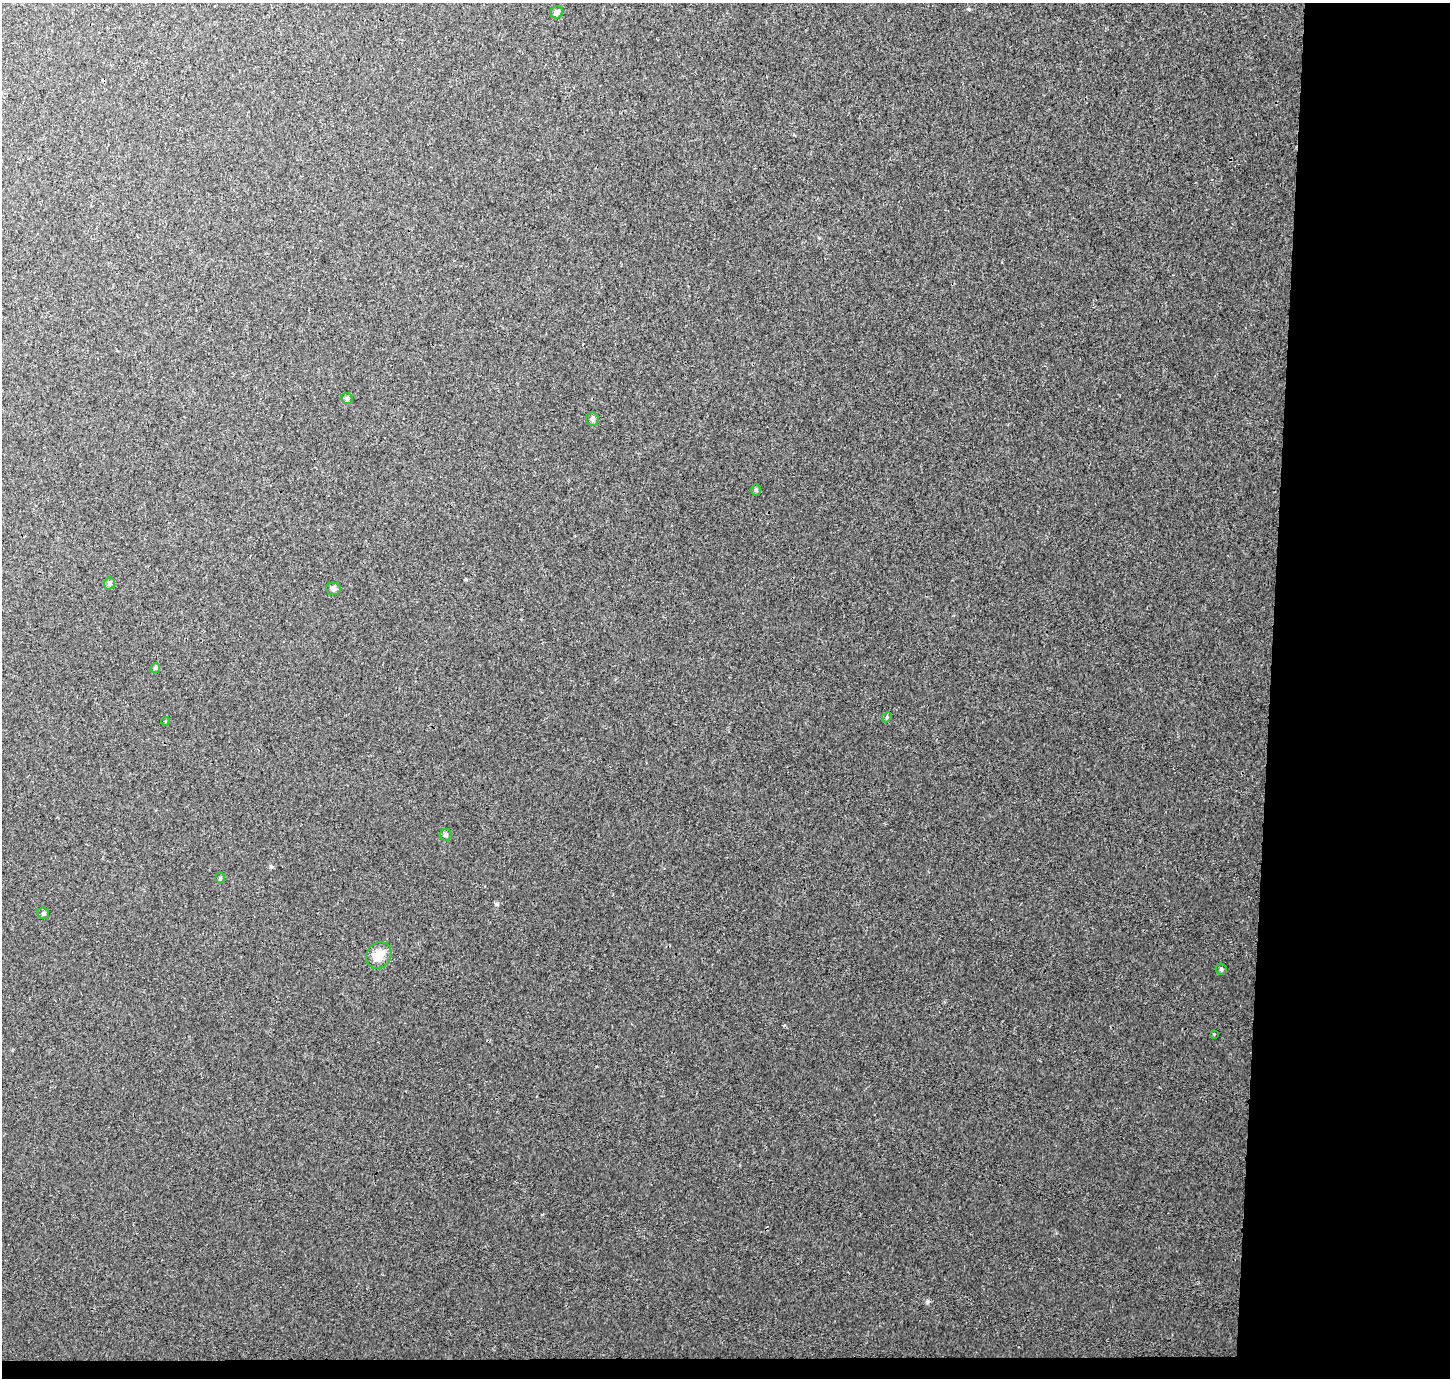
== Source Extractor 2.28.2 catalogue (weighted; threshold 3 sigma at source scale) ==
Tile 9 of 3 x 3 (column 3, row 3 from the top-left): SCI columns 2901-4348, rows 260-1635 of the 4359 x 4647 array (HDU 1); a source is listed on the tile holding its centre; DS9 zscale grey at full resolution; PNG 1452 x 1380 px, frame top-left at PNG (2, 3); each listed source drawn as its Kron ellipse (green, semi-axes under 4 px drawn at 4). Shown black and unused: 14% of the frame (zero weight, under 3 of 4 exposures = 4% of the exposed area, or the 3 px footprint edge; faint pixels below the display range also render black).
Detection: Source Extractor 2.28.2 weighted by HDU 2 'WHT'; one run over the whole footprint, this tile lists its part. Background 0.0037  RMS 0.0023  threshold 0.0104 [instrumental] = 3 sigma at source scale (4.5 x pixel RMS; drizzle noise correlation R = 1.50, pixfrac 1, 0.0396/0.0396 arcsec/px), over >= 5 px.
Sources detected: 15; all 15 listed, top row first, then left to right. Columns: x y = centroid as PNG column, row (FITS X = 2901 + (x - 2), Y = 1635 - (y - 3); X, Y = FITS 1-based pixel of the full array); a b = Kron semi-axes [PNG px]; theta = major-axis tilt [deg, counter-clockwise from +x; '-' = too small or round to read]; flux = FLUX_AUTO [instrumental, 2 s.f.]
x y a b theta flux
556 12 6 6 - 0.89
347 398 6 5 - 0.59
592 419 7 6 - 0.64
756 490 6 5 - 0.35
109 583 6 5 - 0.65
333 589 7 6 - 0.66
155 668 5 4 - 0.31
887 717 5 4 - 0.32
166 721 4 3 - 0.21
446 835 6 6 - 0.49
220 878 5 5 - 0.29
43 913 6 5 - 0.43
379 955 14 12 48 3
1221 969 5 5 - 0.34
1214 1034 3 3 - 0.16
Unlisted compact peaks at least as high as the median listed source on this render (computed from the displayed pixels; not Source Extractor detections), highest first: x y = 927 1302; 496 904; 271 867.